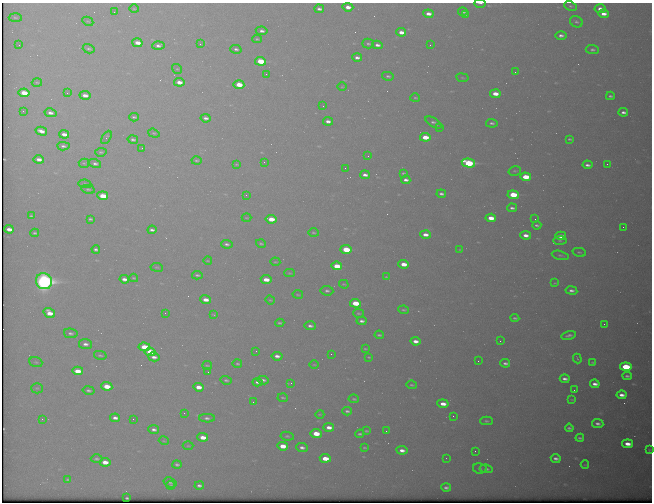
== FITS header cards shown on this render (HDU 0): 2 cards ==
NAXIS1  =                  650 / Width of table row in bytes
NAXIS2  =                  500 / Number of rows in table

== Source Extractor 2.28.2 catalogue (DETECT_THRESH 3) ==
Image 650 x 500 px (HDU 0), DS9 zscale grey, 1 PNG px = 1 image px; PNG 654 x 504 px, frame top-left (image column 1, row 500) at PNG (2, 3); each listed source drawn as its Kron ellipse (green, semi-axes under 4 px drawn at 4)
Background 568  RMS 3.1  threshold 9.27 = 3 sigma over >= 5 px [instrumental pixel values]
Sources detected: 230; all 230 listed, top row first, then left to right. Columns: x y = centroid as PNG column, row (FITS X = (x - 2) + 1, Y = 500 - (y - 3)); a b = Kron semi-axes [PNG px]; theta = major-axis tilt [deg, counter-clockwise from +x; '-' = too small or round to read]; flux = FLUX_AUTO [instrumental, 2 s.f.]
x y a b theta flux
480 3 6 2 0 360
570 6 6 4 -25 360
348 7 5 4 - 1500
134 9 5 3 - 160
319 9 5 3 - 680
600 9 5 4 - 1300
114 12 2 2 - 80
463 12 4 3 - 450
428 14 5 3 - 1300
465 14 4 3 - 380
604 14 5 4 - 1500
15 17 7 3 -2 250
88 21 6 4 -28 220
576 22 7 5 -29 450
262 31 6 4 -8 740
401 32 5 3 - 1700
561 35 5 3 - 730
257 39 4 3 - 250
137 43 5 4 - 2200
200 44 3 3 - 130
368 44 6 5 - 390
19 45 2 2 - 130
158 45 6 4 3 690
377 45 5 4 - 830
430 45 2 2 - 240
89 49 6 4 -16 410
236 49 5 4 - 480
592 50 7 4 -5 460
357 57 5 3 - 850
260 61 5 4 - 8800
177 69 5 4 - 250
515 72 2 2 - 220
266 74 2 2 - 390
388 76 6 4 -13 380
462 78 6 3 -9 210
37 82 5 3 - 230
179 82 5 4 - 1800
239 85 5 4 - 4900
342 87 5 3 - 180
24 93 5 4 - 4600
67 93 3 3 - 150
495 94 5 4 - 2700
85 95 5 4 - 1500
610 96 4 3 - 390
415 98 5 3 - 230
323 106 2 2 - 240
23 111 2 2 - 150
623 112 5 3 - 770
50 113 6 4 -11 970
134 117 4 3 - 360
206 118 5 3 - 730
328 121 5 3 - 900
434 123 9 4 -31 580
492 123 6 3 -5 500
439 128 2 2 - 110
41 131 6 3 -14 1600
154 133 6 4 -19 280
64 134 5 3 - 1400
106 137 7 3 60 250
425 137 5 4 - 4800
133 139 5 4 - 490
569 139 4 3 - 280
63 146 6 4 -3 510
142 148 2 2 - 940
101 152 6 4 7 300
368 156 2 2 - 94
39 159 5 3 - 1200
196 160 5 3 - 260
264 162 2 2 - 79
84 163 5 4 - 270
95 163 6 4 -16 590
468 163 7 4 -13 21000
236 164 3 2 - 150
607 164 3 2 - 350
587 165 5 3 - 700
345 168 2 2 - 76
515 171 6 4 15 320
403 173 3 2 - 280
365 175 5 3 - 920
526 177 5 4 - 5800
406 180 4 3 - 770
85 184 6 4 -9 340
88 189 7 4 -12 330
441 194 5 3 - 530
246 195 3 2 - 220
513 195 5 4 - 9400
103 196 5 4 - 5000
512 208 5 3 - 580
31 216 3 2 - 210
246 218 5 2 - 160
491 218 5 3 - 3100
90 219 4 3 - 300
271 219 5 4 - 4200
535 219 2 2 - 130
537 225 4 3 - 450
623 227 2 2 - 390
9 229 5 3 - 1500
152 230 4 3 - 570
35 233 4 3 - 310
313 233 5 3 - 210
425 235 5 3 - 1600
526 235 5 4 - 1400
561 236 5 4 - 2200
560 240 7 3 0 280
227 244 6 3 -8 510
261 244 5 3 - 290
96 249 4 3 - 530
346 249 5 4 - 9100
460 250 4 2 - 150
579 252 7 4 -13 300
560 255 9 4 -14 380
208 261 4 2 - 170
275 262 5 3 - 200
404 264 5 3 - 2600
337 266 5 4 - 4500
157 267 6 3 -8 190
290 273 5 4 - 210
197 275 5 3 - 360
386 277 3 2 - 180
134 278 4 3 - 220
124 279 5 3 - 1100
266 280 5 4 - 2800
44 281 8 7 - 100000
555 283 4 4 - 190
344 284 5 3 - 230
571 290 6 4 -9 740
327 291 6 4 -6 490
298 294 5 2 - 200
206 300 5 3 - 2000
270 300 5 3 - 200
355 303 5 4 - 6900
404 310 5 3 - 290
49 313 6 4 -34 2700
165 313 2 2 - 110
358 313 5 4 - 320
214 315 3 2 - 120
515 318 4 3 - 340
362 321 5 3 - 680
280 323 4 3 - 320
604 324 2 2 - 450
310 326 6 4 -3 660
71 333 7 4 -12 520
379 335 4 3 - 310
569 335 7 3 14 560
415 341 5 3 - 1300
500 341 2 2 - 110
85 344 6 5 - 900
144 347 6 4 -5 6200
365 349 3 2 - 200
256 351 2 2 - 79
150 352 6 4 -5 9900
331 354 2 2 - 340
100 355 6 3 -13 300
277 356 5 4 - 1000
154 357 6 4 -16 1000
369 357 3 2 - 190
577 359 5 2 - 190
478 361 2 2 - 370
36 362 6 5 - 340
593 362 4 2 - 230
505 363 5 3 - 590
237 364 5 4 - 300
314 365 4 3 - 160
207 366 5 2 - 210
626 367 6 4 -6 12000
78 371 5 4 - 2900
208 372 2 2 - 160
627 376 4 3 - 390
565 379 5 3 - 780
226 380 6 4 -16 370
263 380 5 4 - 620
258 382 5 3 - 770
291 383 3 3 - 240
595 384 5 3 - 1100
412 385 5 3 - 290
107 386 5 4 - 4300
199 387 5 4 - 2200
37 388 6 5 - 300
88 390 6 4 -11 470
574 390 2 2 - 94
622 395 5 3 - 1100
283 398 5 2 - 240
354 399 5 3 - 250
572 400 3 2 - 140
253 402 3 3 - 180
443 404 5 4 - 2000
347 411 5 3 - 430
184 413 3 2 - 160
320 414 4 3 - 160
453 416 3 2 - 160
115 418 5 3 - 910
207 418 8 4 -2 610
42 419 3 2 - 320
133 419 2 2 - 220
486 421 6 4 -2 360
598 424 6 4 -8 690
329 427 5 3 - 1600
569 428 4 3 - 380
154 430 5 4 - 680
366 431 4 3 - 250
386 431 2 2 - 550
316 433 5 4 - 4400
360 434 4 3 - 340
287 436 7 4 -9 320
203 437 5 4 - 2600
580 438 4 3 - 340
164 441 5 3 - 190
628 444 5 4 - 2100
188 446 5 3 - 270
283 446 5 4 - 3200
302 448 6 4 -6 760
364 448 3 2 - 240
402 450 5 4 - 1200
649 450 3 2 - 110
475 451 2 2 - 530
325 458 5 4 - 3900
446 458 2 2 - 100
556 458 5 3 - 670
96 459 6 4 -2 390
105 462 5 4 - 2100
177 464 4 3 - 430
585 465 4 2 - 160
480 468 7 5 -10 390
486 469 6 4 -8 550
68 479 4 3 - 280
170 483 7 4 -19 380
171 485 4 3 - 210
199 485 5 3 - 580
446 487 5 3 - 600
127 498 3 2 - 220
At the frame edge (FLAGS 8, measured only in part): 1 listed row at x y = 480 3